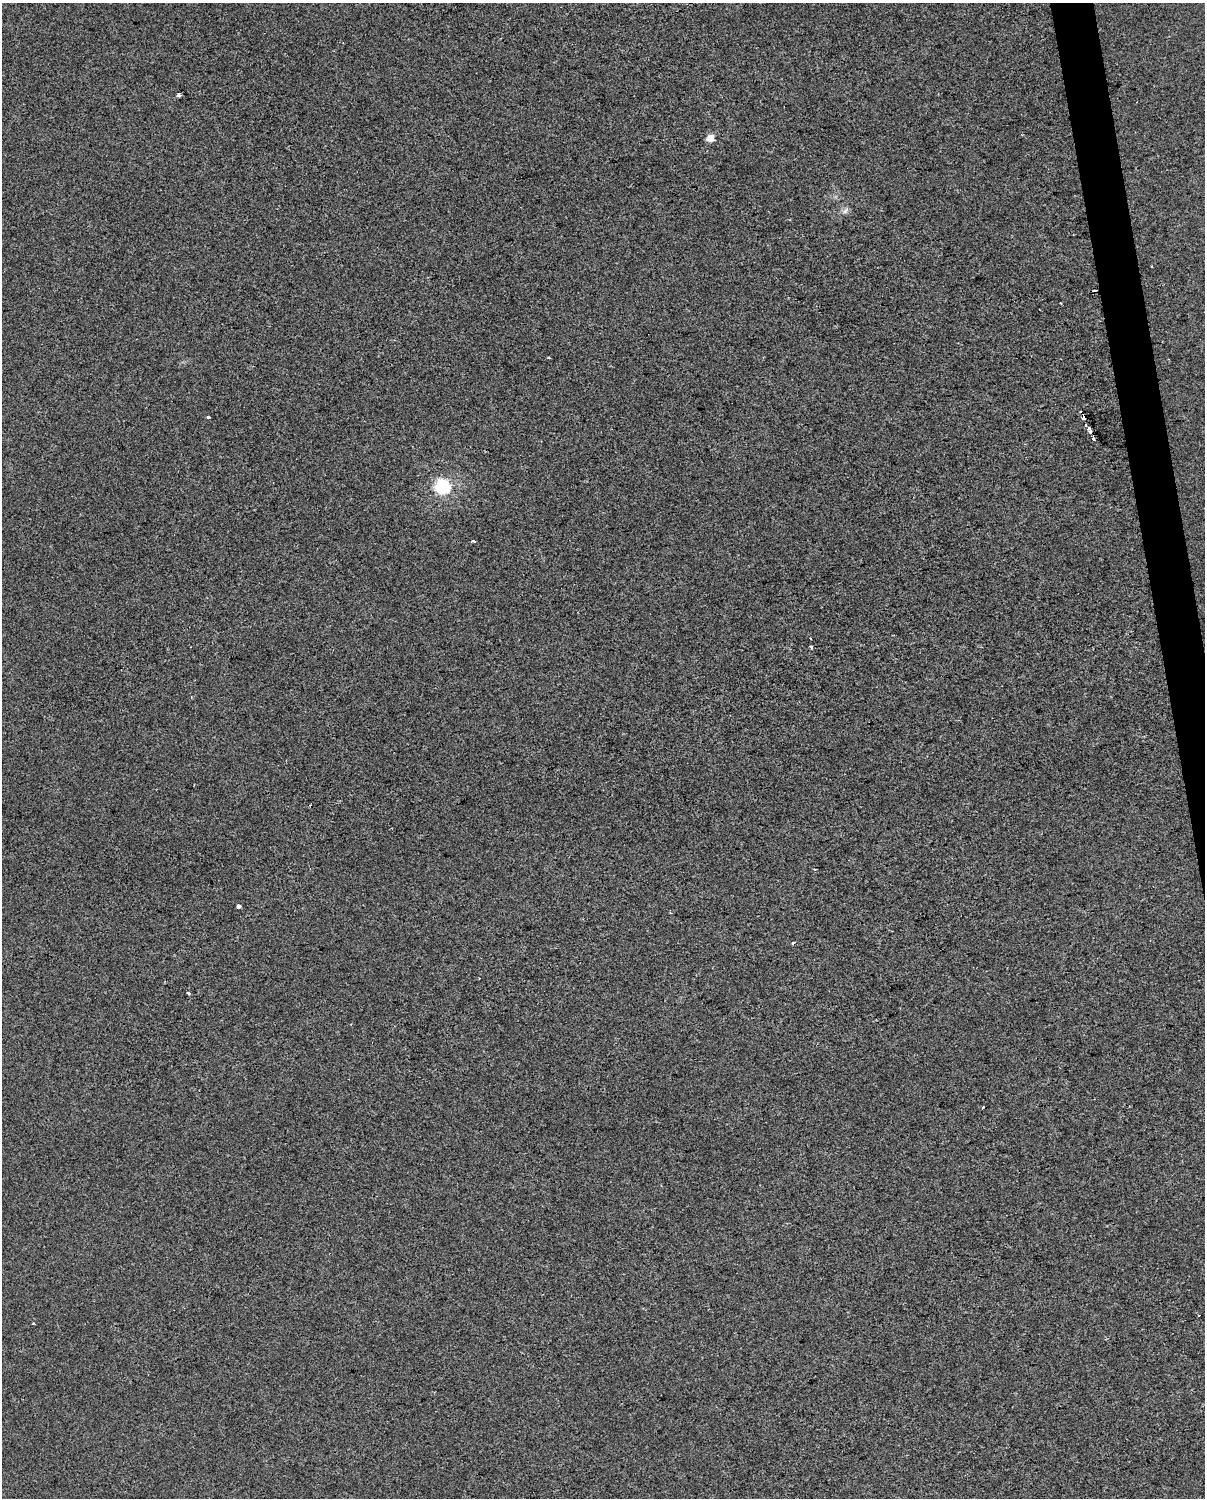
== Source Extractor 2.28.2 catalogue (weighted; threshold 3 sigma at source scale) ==
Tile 6 of 4 x 3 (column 2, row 2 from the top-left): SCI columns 1204-2406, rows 1565-3060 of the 4811 x 4580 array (HDU 1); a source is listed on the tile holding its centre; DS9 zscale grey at full resolution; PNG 1207 x 1500 px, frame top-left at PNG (2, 3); no overlay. Shown black and unused: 2% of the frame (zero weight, under 2 of 3 exposures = <1% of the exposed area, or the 3 px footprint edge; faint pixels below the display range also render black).
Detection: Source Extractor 2.28.2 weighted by HDU 2 'WHT'; one run over the whole footprint, this tile lists its part. Background -4.88e-06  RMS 0.0056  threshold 0.0252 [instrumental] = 3 sigma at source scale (4.5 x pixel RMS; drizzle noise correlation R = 1.50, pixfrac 1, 0.0396/0.0396 arcsec/px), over >= 5 px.
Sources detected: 19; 3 cosmic-ray / hot-pixel residue — not listed; the other 16 listed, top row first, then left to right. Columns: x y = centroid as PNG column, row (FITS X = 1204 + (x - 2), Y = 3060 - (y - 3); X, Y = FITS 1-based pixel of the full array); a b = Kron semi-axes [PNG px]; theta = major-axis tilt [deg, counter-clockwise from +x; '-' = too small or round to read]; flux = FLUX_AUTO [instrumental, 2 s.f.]
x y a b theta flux
179 95 4 3 - 1.4
710 138 5 4 - 12
845 211 10 6 46 1.9
1060 303 3 2 - 0.42
1083 416 9 4 -64 12
209 417 3 3 - 2.1
1090 431 8 3 -58 28
1094 439 4 3 - 15
442 486 6 6 - 120
474 541 4 3 - 1.2
811 647 4 3 - 1.1
239 906 4 3 - 12
793 943 4 3 - 1.4
189 993 3 3 - 1.6
982 1107 3 3 - 1.5
1198 1315 3 2 - 0.48
Overlapping masked pixels (flux is a lower limit): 2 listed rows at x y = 1083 416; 1090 431